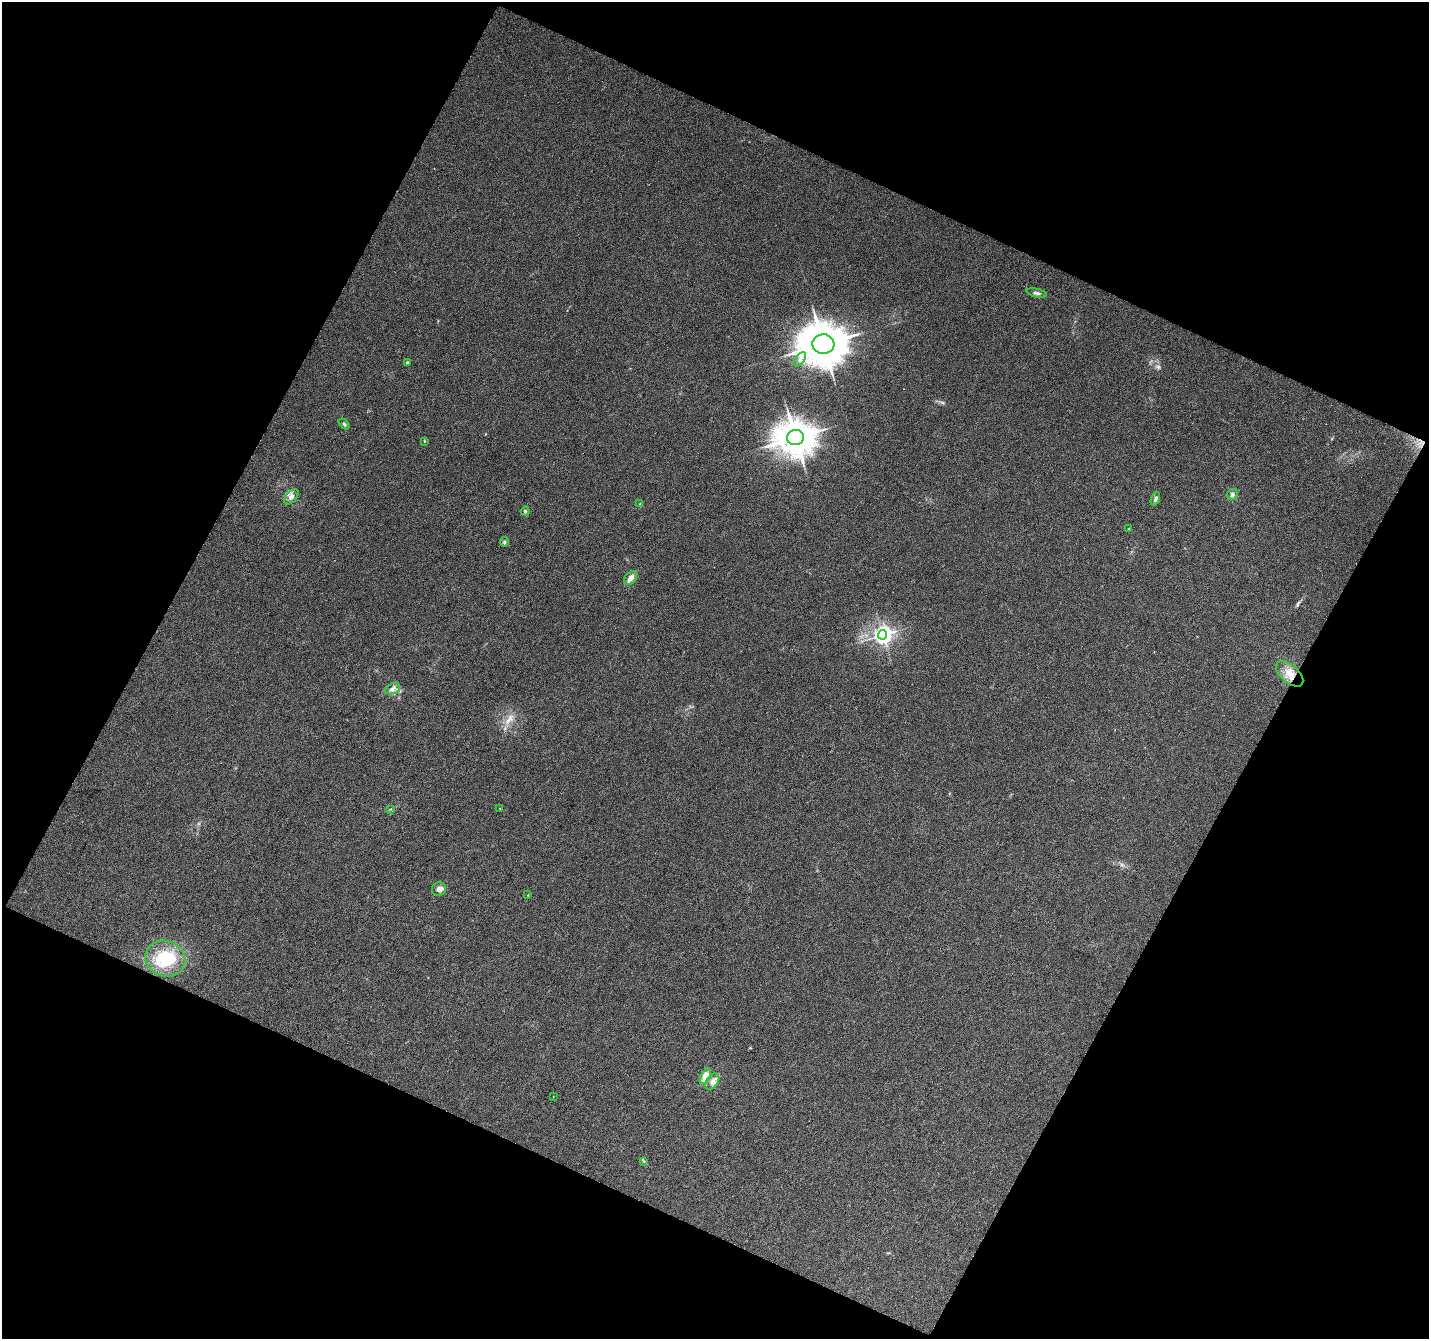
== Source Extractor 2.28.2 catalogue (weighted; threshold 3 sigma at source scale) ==
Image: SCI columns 1-2853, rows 123-2796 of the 2853 x 2901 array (HDU 1 of 3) = the unmasked area's bounding box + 8 px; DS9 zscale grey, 2 x 2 block average (1 PNG px = mean of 2 x 2 image px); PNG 1431 x 1341 px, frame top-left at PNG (2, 2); each listed source drawn as its Kron ellipse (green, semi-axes under 4 px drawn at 4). Shown black and unused: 45% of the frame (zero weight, under 3 of 6 exposures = <1% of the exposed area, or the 3 px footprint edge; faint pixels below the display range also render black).
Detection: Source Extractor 2.28.2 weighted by HDU 2 'WHT'. Background 0.074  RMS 0.0066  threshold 0.027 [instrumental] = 3 sigma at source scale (4.09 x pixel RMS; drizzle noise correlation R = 1.36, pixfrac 0.8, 0.0396/0.0396 arcsec/px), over >= 5 px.
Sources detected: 29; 1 long thin detection or spike segment (spike, bleed or trail) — neither listed nor drawn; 1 inside a brighter listed object's ellipse — not listed separately; the other 27 listed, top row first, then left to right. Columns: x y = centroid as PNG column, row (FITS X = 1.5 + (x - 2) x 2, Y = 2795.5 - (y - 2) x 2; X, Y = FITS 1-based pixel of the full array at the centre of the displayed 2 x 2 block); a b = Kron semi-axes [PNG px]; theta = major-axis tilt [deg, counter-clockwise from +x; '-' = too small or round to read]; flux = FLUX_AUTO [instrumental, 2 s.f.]
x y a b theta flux
1037 293 10 3 -12 3.5
823 344 11 9 2 5800
800 359 8 4 54 6.2
408 363 2 2 - 5.9
344 424 6 3 -49 2.5
795 438 8 7 - 3700
424 441 4 2 - 0.95
1232 495 6 5 - 4.3
291 497 9 5 49 7.5
1155 499 7 4 67 3.9
640 504 4 2 - 1.4
525 511 4 4 - 2.9
1129 529 3 2 - 3.1
504 542 5 3 - 2.1
631 578 8 5 49 8.8
883 635 5 4 - 730
1290 674 16 9 -42 19
392 689 8 5 21 6
500 808 2 2 - 0.72
390 809 3 2 - 0.89
439 889 7 6 - 7.1
528 895 2 2 - 0.8
165 959 20 17 -19 57
705 1076 8 4 62 22
712 1082 9 5 54 7.7
553 1097 2 2 - 0.53
644 1161 3 2 - 0.97
Overlapping masked pixels (flux is a lower limit): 1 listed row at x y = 1290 674
Diffuse or blended objects may show on this block-average render without a row.